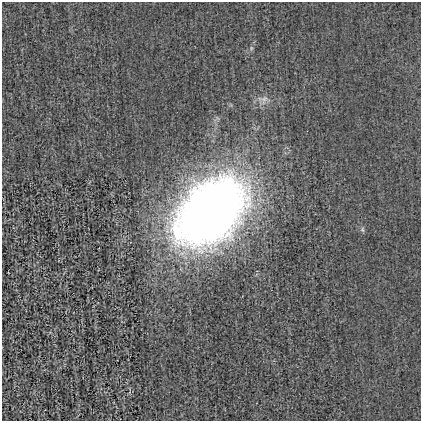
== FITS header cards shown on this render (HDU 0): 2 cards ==
NAXIS1  =                  419
NAXIS2  =                  419

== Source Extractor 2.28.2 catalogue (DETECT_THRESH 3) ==
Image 419 x 419 px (HDU 0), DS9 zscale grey, 1 PNG px = 1 image px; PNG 423 x 423 px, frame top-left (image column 1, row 419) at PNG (2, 2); no overlay
Background -0.00139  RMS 0.019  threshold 0.0584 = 3 sigma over >= 5 px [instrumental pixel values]
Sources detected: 4; all 4 listed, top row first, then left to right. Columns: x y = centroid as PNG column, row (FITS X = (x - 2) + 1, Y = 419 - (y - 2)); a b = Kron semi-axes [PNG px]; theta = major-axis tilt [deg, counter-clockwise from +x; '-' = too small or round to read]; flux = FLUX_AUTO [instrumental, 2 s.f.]
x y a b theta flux
251 48 6 4 -73 1.7
264 99 14 9 65 9
211 211 47 31 44 2100
362 230 7 5 85 2.6